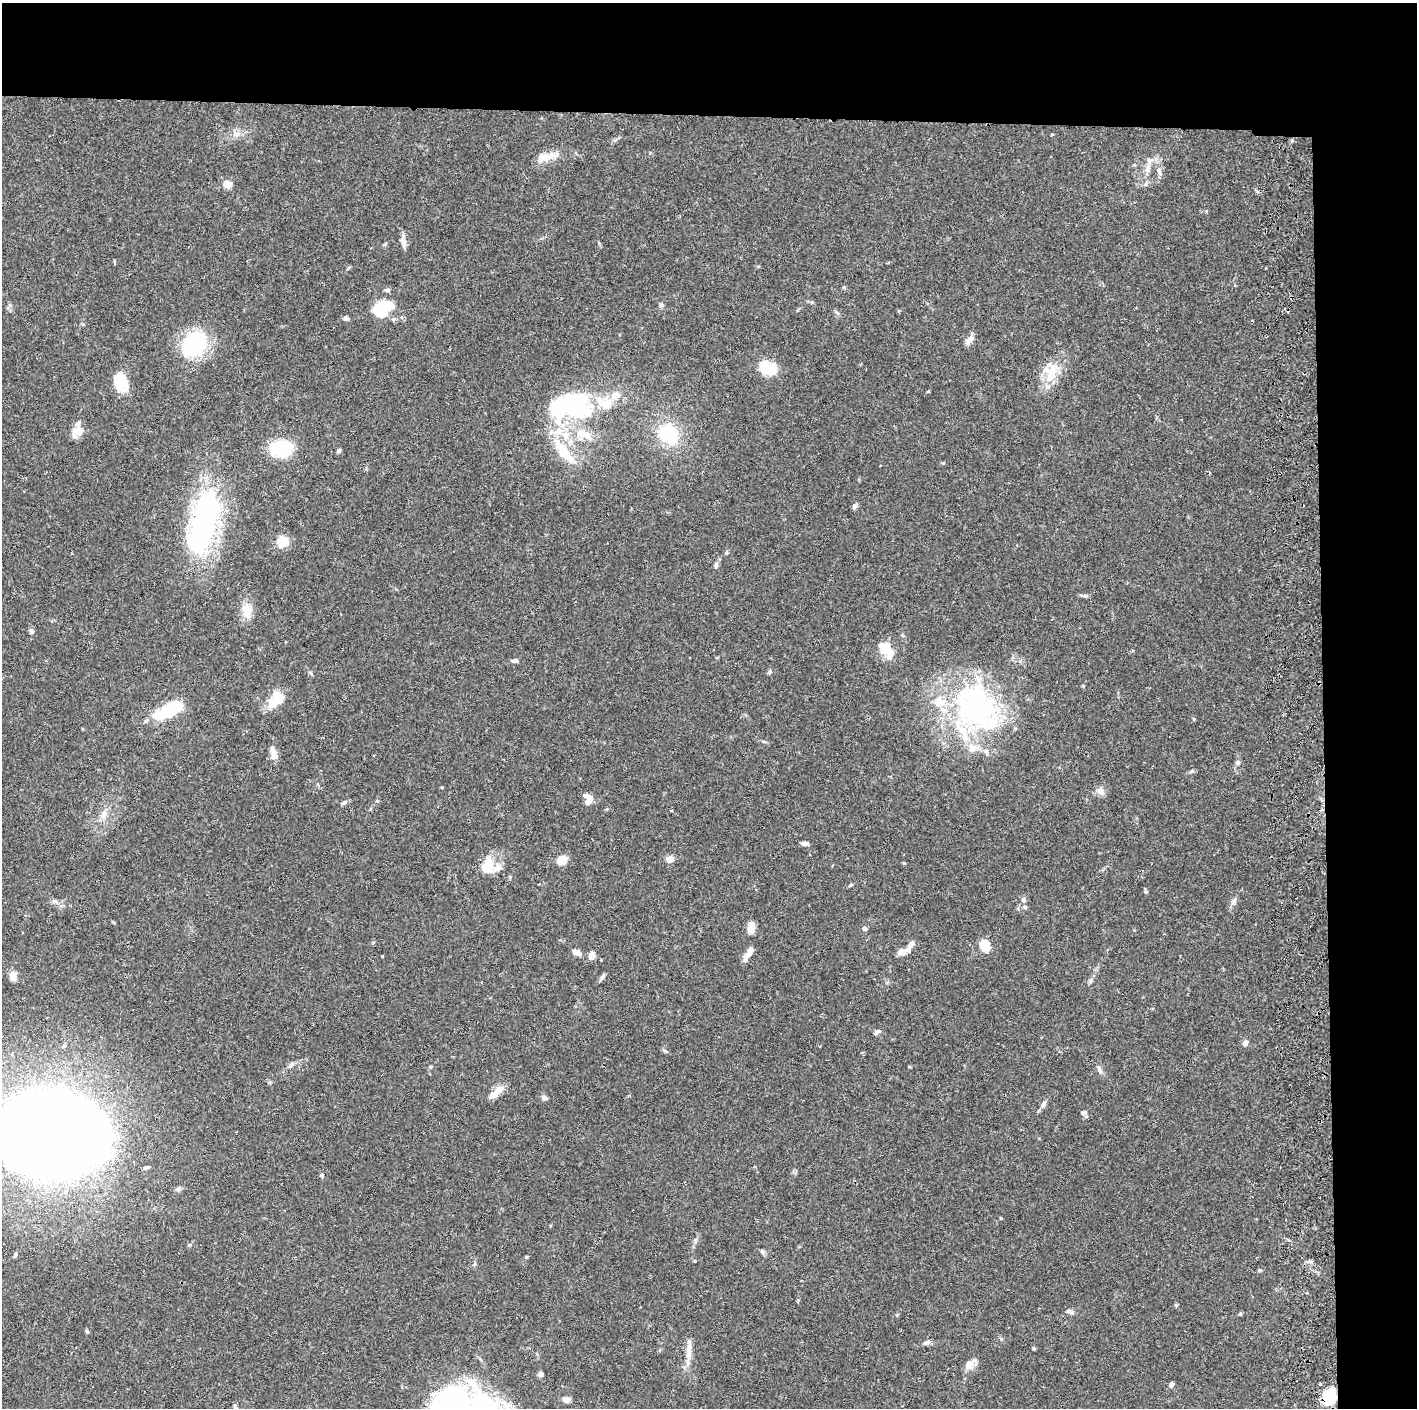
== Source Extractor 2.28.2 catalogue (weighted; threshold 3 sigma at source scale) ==
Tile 3 of 3 x 3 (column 3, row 1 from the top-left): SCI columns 2889-4303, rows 2818-4223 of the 4359 x 4230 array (HDU 1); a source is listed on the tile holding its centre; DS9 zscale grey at full resolution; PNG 1419 x 1410 px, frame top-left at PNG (2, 3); no overlay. Shown black and unused: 14% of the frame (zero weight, under 2 of 3 exposures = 3% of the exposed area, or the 3 px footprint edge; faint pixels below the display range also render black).
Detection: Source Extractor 2.28.2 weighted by HDU 2 'WHT'; one run over the whole footprint, this tile lists its part. Background 0.0769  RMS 0.005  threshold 0.0226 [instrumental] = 3 sigma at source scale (4.5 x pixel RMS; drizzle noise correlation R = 1.50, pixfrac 1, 0.05/0.05 arcsec/px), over >= 5 px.
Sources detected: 120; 6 inside a brighter object's white glare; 1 cosmic-ray / hot-pixel residue — not listed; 13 inside a brighter listed object's ellipse — not listed separately; the other 100 listed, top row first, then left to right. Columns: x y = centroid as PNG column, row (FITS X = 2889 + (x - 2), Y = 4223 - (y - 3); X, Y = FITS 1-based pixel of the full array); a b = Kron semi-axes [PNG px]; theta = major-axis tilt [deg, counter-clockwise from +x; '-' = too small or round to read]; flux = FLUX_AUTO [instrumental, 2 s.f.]
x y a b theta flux
237 134 7 4 19 1.3
546 157 31 9 15 8.1
1148 168 12 5 79 2.6
1159 171 12 6 -71 2.2
227 184 11 10 - 3.5
1146 184 6 6 - 1.1
403 241 16 7 -79 2.8
661 305 6 6 - 1.1
380 309 14 13 - 18
346 318 7 6 - 1.2
969 340 14 6 45 3
194 344 27 23 36 44
768 368 14 10 -16 23
1051 373 27 12 70 12
121 382 21 14 -71 13
616 395 12 10 14 5.2
571 406 39 23 5 76
79 423 9 5 46 1.4
78 431 10 7 34 8.1
584 434 26 11 -21 11
668 434 22 19 -54 26
281 448 23 15 7 23
339 450 5 5 - 0.93
565 453 36 11 -48 15
855 506 7 6 - 1.2
202 522 67 27 82 89
282 541 8 7 - 17
716 565 9 5 80 1.2
1086 596 7 5 -2 1
247 611 20 13 -86 6.7
31 631 6 5 - 1.3
885 649 9 7 -41 21
889 656 9 8 - 2.8
515 660 9 5 6 1.2
769 672 7 4 42 0.92
311 673 8 4 -67 0.75
276 700 21 13 43 11
975 708 70 48 0 98
168 711 15 13 -28 11
273 754 17 7 -70 3.4
1238 762 6 6 - 1.2
1192 771 7 5 37 0.84
1100 791 12 8 -47 2.5
586 796 12 7 -30 2.8
344 802 8 5 36 1.1
671 811 4 3 - 0.41
104 813 8 5 45 1.8
805 843 8 5 -4 1.6
670 859 6 6 - 4.3
562 860 12 11 - 4.4
487 866 23 14 75 11
1146 892 6 4 -71 0.67
1024 900 7 6 - 1.2
54 901 8 6 1 1.3
1234 901 11 6 65 1.8
1025 907 5 5 - 0.85
751 928 11 8 74 4.3
865 929 6 6 - 1
984 945 13 9 -69 7.5
910 946 17 6 58 3.1
750 951 22 6 60 4.4
576 952 8 5 -28 3.7
902 952 9 7 -11 3.7
592 956 7 5 80 5
13 976 12 9 -86 3.2
602 977 9 5 55 1.2
1090 981 7 4 71 0.92
876 1032 10 5 38 1.1
1245 1043 7 6 - 1.6
819 1046 3 2 - 0.45
665 1051 7 4 -36 0.79
291 1065 7 5 46 1.3
1099 1069 13 4 -67 1.5
494 1094 10 7 33 4.3
544 1098 8 6 -21 1.4
1043 1104 9 6 65 1.7
1084 1112 8 5 18 1.1
51 1135 66 49 -1 1400
146 1168 6 4 34 0.95
322 1175 6 4 90 0.8
1001 1218 4 3 - 0.43
763 1251 6 6 - 1.1
15 1255 6 4 62 0.87
526 1257 4 3 - 0.56
1259 1270 5 4 - 0.62
1068 1311 7 6 - 1.4
1240 1314 5 4 - 0.57
897 1315 5 3 - 0.5
87 1331 5 5 - 0.65
927 1343 9 6 11 1.6
1034 1348 5 4 - 0.59
688 1355 15 8 80 4.1
969 1364 12 10 -69 3.7
540 1374 6 6 - 1.5
1171 1384 6 5 - 1.2
1320 1384 3 3 - 0.85
1329 1397 18 11 71 17
566 1400 8 6 -19 2.5
452 1402 55 43 3 80
235 1406 9 4 -69 0.97
Overlapping masked pixels (flux is a lower limit): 1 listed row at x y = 1329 1397
Isophote crosses this tile's border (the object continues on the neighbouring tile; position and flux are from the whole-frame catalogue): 2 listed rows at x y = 51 1135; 452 1402
Unlisted compact peaks at least as high as the median listed source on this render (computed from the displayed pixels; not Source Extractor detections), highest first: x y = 695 1261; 904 863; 1176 1305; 1194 719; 189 1245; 382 956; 850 885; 599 243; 844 287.